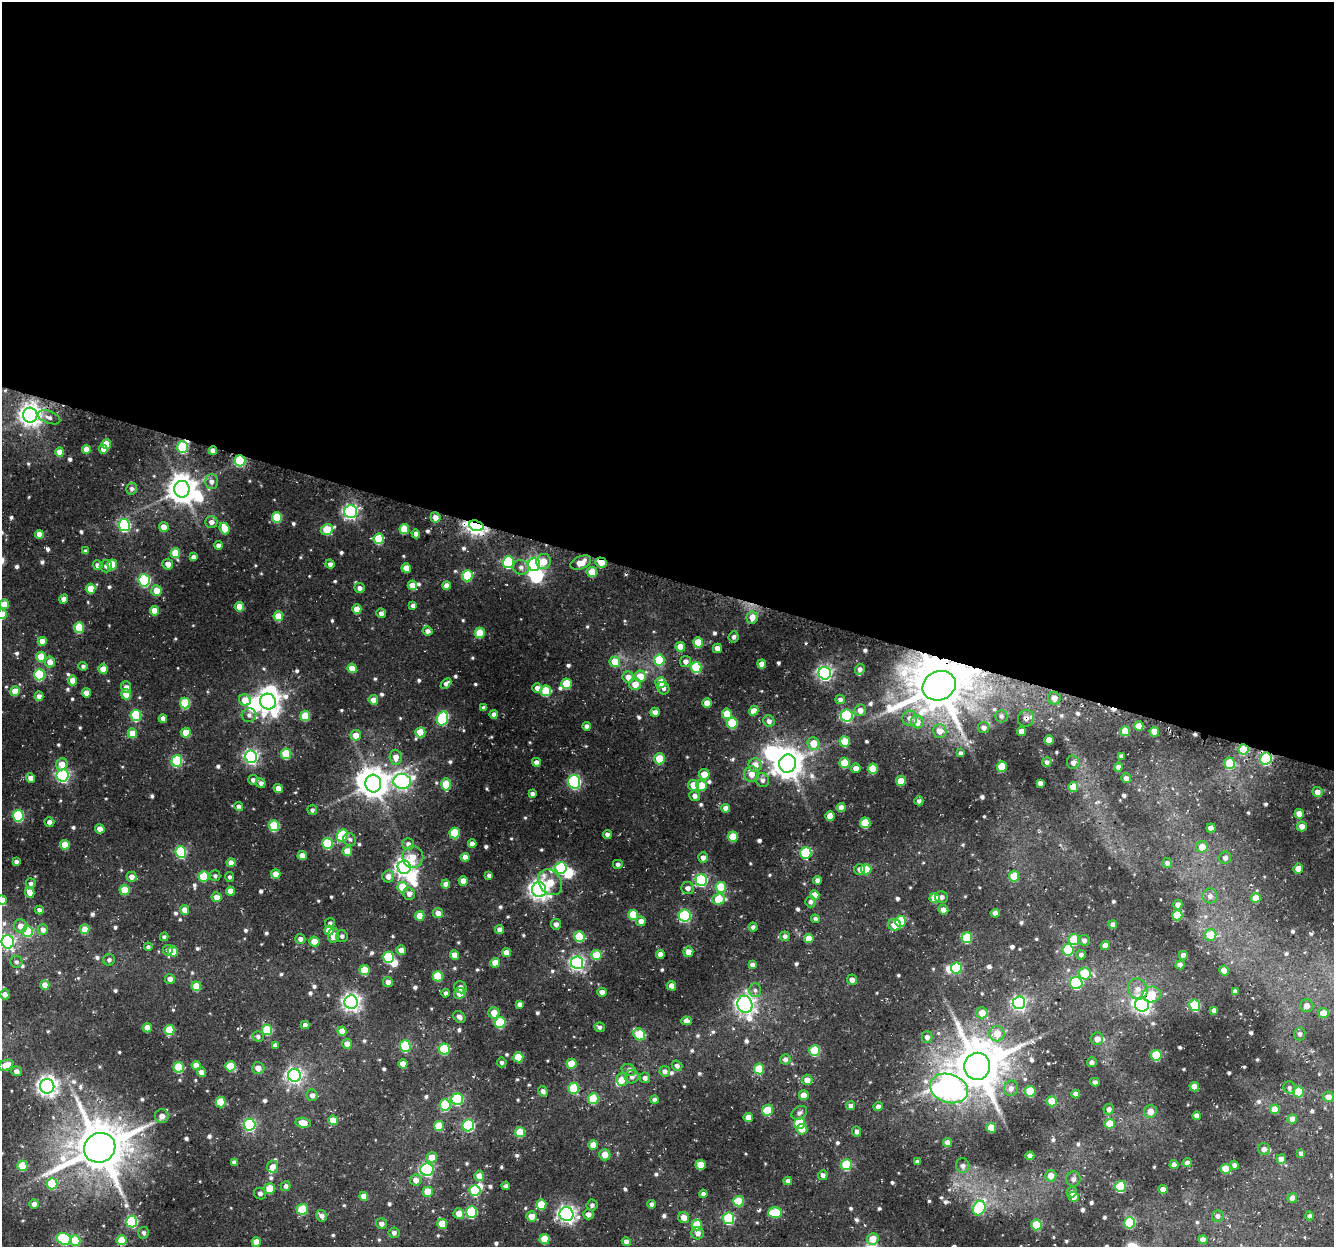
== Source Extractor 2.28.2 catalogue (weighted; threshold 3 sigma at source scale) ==
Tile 3 of 4 x 4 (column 3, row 1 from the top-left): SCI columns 2694-4025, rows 4060-5304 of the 5380 x 5581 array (HDU 1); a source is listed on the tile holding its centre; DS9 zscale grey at full resolution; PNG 1336 x 1249 px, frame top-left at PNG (2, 2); each listed source drawn as its Kron ellipse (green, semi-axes under 4 px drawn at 4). Shown black and unused: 46% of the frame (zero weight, under 3 of 4 exposures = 4% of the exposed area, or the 3 px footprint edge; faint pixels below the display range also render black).
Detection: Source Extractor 2.28.2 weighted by HDU 2 'WHT'; one run over the whole footprint, this tile lists its part. Background 0.0434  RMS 0.0051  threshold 0.0228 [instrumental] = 3 sigma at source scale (4.5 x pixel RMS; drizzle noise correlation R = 1.50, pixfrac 1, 0.0396/0.0396 arcsec/px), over >= 5 px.
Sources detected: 708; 11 inside a brighter object's white glare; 3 cosmic-ray / hot-pixel residue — neither listed nor drawn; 5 inside a brighter listed object's ellipse — not listed separately; of the other 689, all 500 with FLUX_AUTO >= 1.3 (the completeness limit of this list) listed and drawn (189 fainter detections not listed), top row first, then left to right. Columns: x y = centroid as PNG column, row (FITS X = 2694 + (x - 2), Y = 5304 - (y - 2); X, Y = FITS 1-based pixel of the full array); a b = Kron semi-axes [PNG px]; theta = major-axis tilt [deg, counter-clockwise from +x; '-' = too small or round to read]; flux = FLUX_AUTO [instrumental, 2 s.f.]
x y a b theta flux
30 415 7 7 - 370
49 417 12 6 -21 2.2
106 444 5 5 - 10
182 447 6 5 - 30
86 449 4 4 - 4.1
103 449 4 4 - 3.3
213 451 4 4 - 4.2
60 452 4 4 - 5.3
240 461 5 5 - 40
211 481 7 6 - 2.7
132 489 6 5 - 1.6
182 489 8 7 - 700
351 512 6 6 - 130
277 517 5 5 - 15
435 517 5 5 - 4.1
211 522 6 5 - 3
124 525 6 5 - 69
476 526 7 5 -18 250
164 527 5 4 - 5.4
225 528 6 5 - 9.5
404 529 5 5 - 15
327 530 6 5 - 14
39 534 4 4 - 4.9
416 534 4 4 - 3.2
379 539 5 5 - 20
218 545 4 4 - 2.5
85 551 4 3 - 1.5
175 553 5 5 - 12
194 557 4 4 - 2.4
544 561 7 7 - 7
508 562 6 5 - 49
601 562 6 5 - 8.3
581 563 11 6 24 7
168 564 5 5 - 3.8
330 564 4 4 - 2.1
534 564 6 6 - 110
98 565 5 5 - 3.2
112 565 5 5 - 12
106 566 6 6 - 1.8
521 567 8 7 - 2.3
406 568 5 4 - 7.8
592 572 5 5 - 7.5
467 576 5 5 - 22
144 580 6 5 - 62
412 585 5 4 - 5.9
447 586 4 4 - 4.3
360 588 5 5 - 2.2
91 589 5 5 - 8
156 591 5 5 - 7.5
64 599 5 4 - 3
4 604 5 4 - 6.7
413 605 4 4 - 1.7
239 607 5 4 - 7.5
357 609 5 4 - 7.4
154 611 5 4 - 6.6
381 613 5 4 - 2.1
2 614 5 4 - 7.7
278 616 5 5 - 11
752 617 6 6 - 4.9
79 627 5 5 - 20
428 631 5 4 - 2.5
480 633 5 5 - 14
734 637 6 5 - 1.7
42 641 4 4 - 4.5
698 642 5 5 - 11
680 647 5 4 - 7
717 648 4 4 - 3.7
41 657 5 5 - 8.6
659 660 5 5 - 21
686 661 5 5 - 2.9
50 662 5 5 - 4.9
615 662 5 5 - 9.7
762 664 4 4 - 5.1
83 666 4 4 - 1.3
696 667 5 5 - 30
352 668 5 4 - 7.8
103 669 4 4 - 7.1
860 669 5 5 - 2.2
825 673 6 6 - 130
39 675 6 5 - 39
640 676 5 5 - 8.9
628 677 6 5 - 4.6
73 680 5 4 - 5.3
661 682 5 5 - 7.4
446 683 6 4 44 1.7
567 684 5 5 - 17
635 684 6 6 - 6.2
939 686 17 14 24 2300
126 687 6 5 - 2.5
537 688 5 4 - 3
663 688 6 5 - 1.7
15 691 5 4 - 7.7
546 691 5 5 - 16
86 693 4 4 - 3.2
126 694 5 5 - 9.5
39 696 5 4 - 2.4
1054 698 6 6 - 3.8
840 699 5 4 - 1.6
245 700 6 5 - 7.8
373 700 5 5 - 4.1
268 702 8 7 - 350
185 703 5 5 - 22
707 703 4 4 - 5.2
484 708 4 4 - 1.6
860 710 6 6 - 3.5
754 711 5 4 - 4.8
655 712 4 4 - 3
494 714 4 4 - 2.5
727 714 5 5 - 11
249 715 7 7 - 2
136 716 5 5 - 32
305 716 5 5 - 15
847 716 6 6 - 65
1001 716 6 6 - 1.4
163 718 4 4 - 3
910 718 7 7 - 3.1
1026 718 8 8 - 2.3
442 719 7 5 71 42
769 721 6 5 - 2.1
917 722 6 6 - 5.5
732 723 5 5 - 23
587 726 4 4 - 2.4
1139 726 5 4 - 4.6
984 728 5 5 - 2.1
940 731 7 6 - 4.2
1021 731 4 4 - 4
1125 731 5 5 - 10
420 732 5 5 - 13
1154 732 5 4 - 5.8
132 733 5 4 - 7.6
186 733 5 4 - 11
356 735 5 5 - 5.2
1049 740 4 4 - 8
845 742 5 5 - 14
813 743 6 6 - 7.8
1244 749 5 5 - 18
961 753 4 3 - 1.4
286 754 5 5 - 18
1121 756 4 3 - 1.4
251 757 6 6 - 120
396 757 7 6 - 4.1
659 759 5 5 - 13
1266 759 6 5 - 57
177 761 6 5 - 40
536 762 4 4 - 2.9
1047 762 5 4 - 1.7
1073 762 7 6 - 2
845 763 5 5 - 17
1229 763 5 5 - 18
62 764 6 5 - 5.2
788 764 9 8 - 710
755 765 6 6 - 5.5
1002 767 5 5 - 14
1118 767 4 4 - 2.6
856 768 5 4 - 3.7
873 769 5 5 - 15
704 774 5 5 - 7.7
752 774 8 7 - 4.8
62 775 6 6 - 99
31 778 4 4 - 3.5
1126 778 5 4 - 2.5
253 780 5 5 - 1.7
762 780 7 6 - 2
402 781 9 7 -7 140
901 781 5 5 - 9.2
574 782 7 6 - 71
261 783 5 4 - 2
373 783 9 8 - 690
1040 783 4 4 - 2.4
446 784 6 5 - 14
693 785 5 5 - 7
701 785 5 5 - 9.9
1073 787 5 5 - 8.7
278 788 4 4 - 4.8
1317 792 5 5 - 3.5
532 794 4 4 - 1.8
695 796 5 5 - 2.5
919 801 4 4 - 1.5
239 807 4 4 - 2.4
726 808 4 4 - 3.8
841 808 4 4 - 3.5
312 810 5 4 - 1.4
1299 814 5 4 - 5.9
18 816 6 5 - 42
830 816 5 4 - 6.7
49 822 5 4 - 2.2
865 823 5 5 - 19
274 826 5 5 - 28
1302 826 5 5 - 3.9
1211 828 4 4 - 4.8
100 829 4 4 - 5
455 833 5 5 - 22
342 835 6 5 - 27
607 835 4 4 - 2.7
733 837 5 5 - 13
350 839 6 6 - 1.3
327 843 5 5 - 26
408 844 6 6 - 2
472 844 4 4 - 3.8
65 845 5 4 - 9.2
1202 847 5 5 - 6.1
347 851 5 5 - 8.5
181 852 6 5 - 42
806 853 6 5 - 35
302 856 4 4 - 4
413 857 11 10 - 6.1
465 857 4 4 - 4.7
703 857 5 5 - 2.4
1225 858 6 6 - 2.2
16 861 4 4 - 1.6
231 863 4 4 - 4
1167 863 5 4 - 1.7
618 864 5 4 - 1.6
404 867 7 6 - 250
561 868 6 5 - 44
1298 868 5 5 - 5.8
860 869 5 5 - 2.5
866 869 5 5 - 9.3
276 874 5 4 - 4.7
489 875 4 3 - 1.5
215 876 5 5 - 1.3
388 876 6 6 - 2.9
1014 876 5 5 - 12
131 877 5 5 - 3
204 877 5 5 - 18
229 877 5 4 - 1.3
701 880 6 6 - 62
817 880 4 4 - 2.1
463 881 4 4 - 5.3
550 882 14 11 -54 8.2
31 883 5 5 - 1.6
446 884 4 4 - 2.8
402 887 5 5 - 17
721 887 5 5 - 19
688 888 6 6 - 2.3
124 890 5 5 - 9.4
539 890 7 7 - 280
230 891 4 4 - 4.6
30 892 5 4 - 5.5
409 894 6 5 - 2.7
815 895 5 4 - 6.4
1210 896 7 7 - 2.4
217 897 5 5 - 3.9
941 897 6 6 - 1.7
935 898 5 5 - 10
1256 898 5 5 - 7.1
719 899 6 5 - 14
2 900 5 4 - 5.3
810 902 5 5 - 1.6
1178 905 5 4 - 2.7
39 910 4 4 - 1.8
184 910 5 4 - 4.2
943 910 5 4 - 3.9
438 913 5 5 - 3.3
995 913 4 4 - 3.7
633 915 5 5 - 17
1177 915 5 5 - 17
420 916 5 4 - 6.9
685 916 6 6 - 58
815 919 4 4 - 1.4
641 921 5 4 - 4.4
900 921 5 5 - 23
330 923 5 4 - 1.5
556 924 5 5 - 2.3
895 925 6 6 - 5.5
1113 925 4 4 - 3.3
20 926 7 6 - 4.2
753 927 4 4 - 1.6
85 929 5 4 - 9.2
43 930 5 5 - 2.5
329 930 5 5 - 7.4
500 930 4 4 - 3.3
28 931 5 5 - 20
333 935 7 5 82 4.6
1210 935 6 6 - 9
342 936 6 5 - 1.5
785 936 5 5 - 1.6
164 937 4 4 - 1.4
579 937 5 5 - 19
967 938 5 5 - 23
300 939 5 5 - 2
809 939 4 4 - 6.4
1074 940 5 5 - 16
1084 940 5 5 - 1.8
8 942 7 6 - 100
314 942 5 5 - 6.5
1105 946 4 4 - 4.3
148 947 4 4 - 1.5
168 950 5 5 - 1.7
401 950 5 4 - 4
1068 950 6 5 - 27
173 951 5 5 - 6.7
688 952 5 5 - 4.6
506 953 4 4 - 4.9
660 954 4 4 - 3
455 955 5 4 - 4.9
596 955 5 5 - 13
1081 955 5 4 - 1.6
1183 955 4 4 - 3.7
388 957 5 5 - 29
109 960 6 5 - 1.5
16 962 6 6 - 1.5
495 963 5 4 - 7.4
577 963 6 6 - 120
752 965 4 4 - 2
1180 965 5 4 - 3.3
956 968 5 5 - 30
364 970 5 5 - 14
1224 971 5 5 - 7.2
1085 973 6 6 - 14
438 976 5 5 - 18
170 979 5 5 - 2.4
852 980 5 5 - 2.6
388 982 5 5 - 2.5
1076 983 6 6 - 50
45 985 5 4 - 4.7
196 986 5 5 - 13
671 986 5 4 - 3.5
460 987 6 5 - 2.4
1138 989 10 9 - 4
755 990 7 6 - 1.4
1235 991 4 4 - 1.6
602 992 4 4 - 3.1
445 993 4 4 - 1.5
460 993 6 5 - 6.4
5 994 5 4 - 3
1152 994 9 8 - 12
351 1002 7 6 - 220
1019 1003 6 6 - 110
520 1004 4 4 - 2.1
745 1004 9 7 -70 210
1142 1005 7 7 - 200
1195 1005 5 5 - 30
1307 1006 6 6 - 3
1214 1010 4 4 - 1.7
494 1013 6 5 - 6.2
982 1013 5 5 - 7.6
1323 1013 5 5 - 6.9
459 1017 7 5 -40 1.9
686 1021 5 4 - 3.1
500 1022 6 5 - 23
305 1025 4 4 - 2.2
600 1027 5 5 - 1.4
147 1028 4 4 - 6.3
169 1030 5 5 - 15
267 1030 5 5 - 24
342 1031 4 4 - 6.5
639 1034 6 5 - 21
997 1034 8 7 - 7.2
1300 1034 6 5 - 1.6
258 1036 6 5 - 1.5
927 1037 6 5 - 2.1
1097 1039 6 6 - 2.7
347 1044 5 5 - 3.8
275 1045 4 4 - 1.5
405 1046 5 5 - 31
444 1049 5 5 - 29
815 1051 5 5 - 25
1156 1055 5 5 - 26
518 1057 5 5 - 14
785 1059 5 5 - 2.1
502 1062 5 5 - 1.4
1092 1062 5 4 - 1.6
403 1064 4 4 - 5.3
571 1064 5 5 - 10
6 1065 8 5 24 6.8
196 1065 4 4 - 4.2
230 1066 5 5 - 14
677 1066 5 4 - 1.5
977 1066 13 13 - 2100
179 1067 5 5 - 24
258 1068 6 6 - 3.4
759 1069 5 5 - 18
629 1070 7 5 -19 1.7
16 1071 5 5 - 2.8
665 1071 5 5 - 2.1
201 1072 4 4 - 3.4
295 1075 6 6 - 150
632 1077 7 6 - 2.5
645 1078 5 5 - 1.9
622 1080 6 6 - 5.5
807 1080 5 5 - 3.9
1095 1082 5 4 - 1.4
47 1086 7 7 - 270
1194 1087 5 4 - 4.9
1289 1087 6 6 - 1.5
573 1088 5 5 - 20
949 1088 19 14 -19 330
1011 1088 8 7 - 2.5
543 1091 5 4 - 1.8
1030 1091 5 5 - 19
1299 1092 5 5 - 20
1076 1094 4 4 - 2.7
312 1095 6 5 - 2.2
804 1095 5 5 - 5.4
1328 1097 5 5 - 3.7
457 1099 6 6 - 39
593 1099 5 5 - 20
654 1100 4 4 - 1.8
1052 1101 5 5 - 15
221 1102 5 5 - 19
445 1105 6 5 - 26
851 1106 4 4 - 2.4
878 1107 4 4 - 2.3
1109 1109 5 5 - 2.1
1275 1109 5 4 - 7.2
767 1110 6 5 - 13
1150 1111 6 6 - 4.5
799 1113 8 6 32 1.5
162 1116 7 7 - 3
1197 1116 4 4 - 2.9
748 1117 4 4 - 4.9
1292 1119 5 5 - 3.7
333 1120 5 4 - 6.7
303 1123 7 5 -7 6.5
800 1123 5 5 - 27
1110 1124 5 5 - 9.1
250 1125 6 6 - 77
468 1125 6 6 - 51
439 1126 5 5 - 12
991 1128 5 5 - 10
802 1129 5 5 - 4.6
857 1131 5 4 - 1.9
520 1132 5 5 - 15
947 1142 4 4 - 3.6
593 1145 5 5 - 6.7
100 1148 16 14 30 2200
1264 1149 6 6 - 2.1
1301 1153 4 4 - 1.5
605 1155 5 5 - 5.2
1030 1156 4 4 - 3.5
432 1157 5 5 - 6.2
1281 1159 5 4 - 4.5
234 1162 4 4 - 1.9
917 1162 4 4 - 1.8
1187 1163 4 4 - 1.9
701 1165 5 5 - 11
846 1165 5 5 - 23
1174 1165 4 4 - 2.8
1234 1165 4 4 - 1.3
22 1166 5 5 - 16
963 1166 7 6 - 1.8
273 1167 6 5 - 4.3
427 1169 7 6 - 82
1226 1169 5 5 - 11
823 1175 5 4 - 2
479 1176 5 5 - 5.6
1051 1176 5 5 - 5.2
1073 1179 7 7 - 1.8
416 1180 5 5 - 3.6
788 1181 4 4 - 1.9
52 1184 5 5 - 22
286 1186 5 5 - 1.9
506 1186 4 4 - 1.5
1120 1186 5 5 - 29
269 1188 5 5 - 10
1163 1189 4 4 - 4.8
475 1190 5 5 - 31
428 1192 5 5 - 11
1072 1192 5 5 - 1.9
260 1194 6 5 - 1.6
703 1194 4 4 - 1.9
364 1196 4 4 - 5.3
1074 1197 5 5 - 5.3
1292 1198 5 5 - 3.7
739 1201 5 5 - 19
34 1204 5 4 - 2.4
541 1204 5 5 - 12
652 1204 4 4 - 2
592 1205 5 5 - 1.6
979 1208 7 6 - 45
302 1209 6 5 - 21
471 1212 6 5 - 38
775 1212 7 5 2 19
459 1214 5 5 - 6.1
566 1214 7 7 - 200
588 1214 5 5 - 2.9
322 1216 6 5 - 2.5
532 1216 5 5 - 6.1
1218 1216 6 5 - 1.6
1309 1216 4 4 - 1.5
684 1218 5 5 - 4.3
729 1218 6 5 - 40
132 1222 6 5 - 52
1129 1223 5 5 - 31
381 1224 5 5 - 2.5
442 1224 5 5 - 9.2
697 1225 5 5 - 14
1036 1225 5 5 - 19
144 1233 6 5 - 1.5
394 1233 5 5 - 2.1
698 1233 6 6 - 3
64 1239 7 5 -19 40
545 1239 5 5 - 14
873 1239 6 5 - 7.9
122 1240 5 5 - 12
1203 1240 4 4 - 3.6
75 1241 5 5 - 20
256 1242 5 4 - 6.5
626 1242 4 4 - 2.1
Overlapping masked pixels (flux is a lower limit): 15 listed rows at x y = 213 451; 240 461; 476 526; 601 562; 168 564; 939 686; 1026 718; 1154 732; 1244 749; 1266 759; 806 853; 1152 994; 1142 1005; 949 1088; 100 1148
Isophote crosses this tile's border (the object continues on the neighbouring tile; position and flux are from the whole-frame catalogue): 4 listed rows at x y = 4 604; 2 614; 2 900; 8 942
Unlisted compact peaks at least as high as the median listed source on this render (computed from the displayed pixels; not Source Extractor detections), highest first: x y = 92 914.